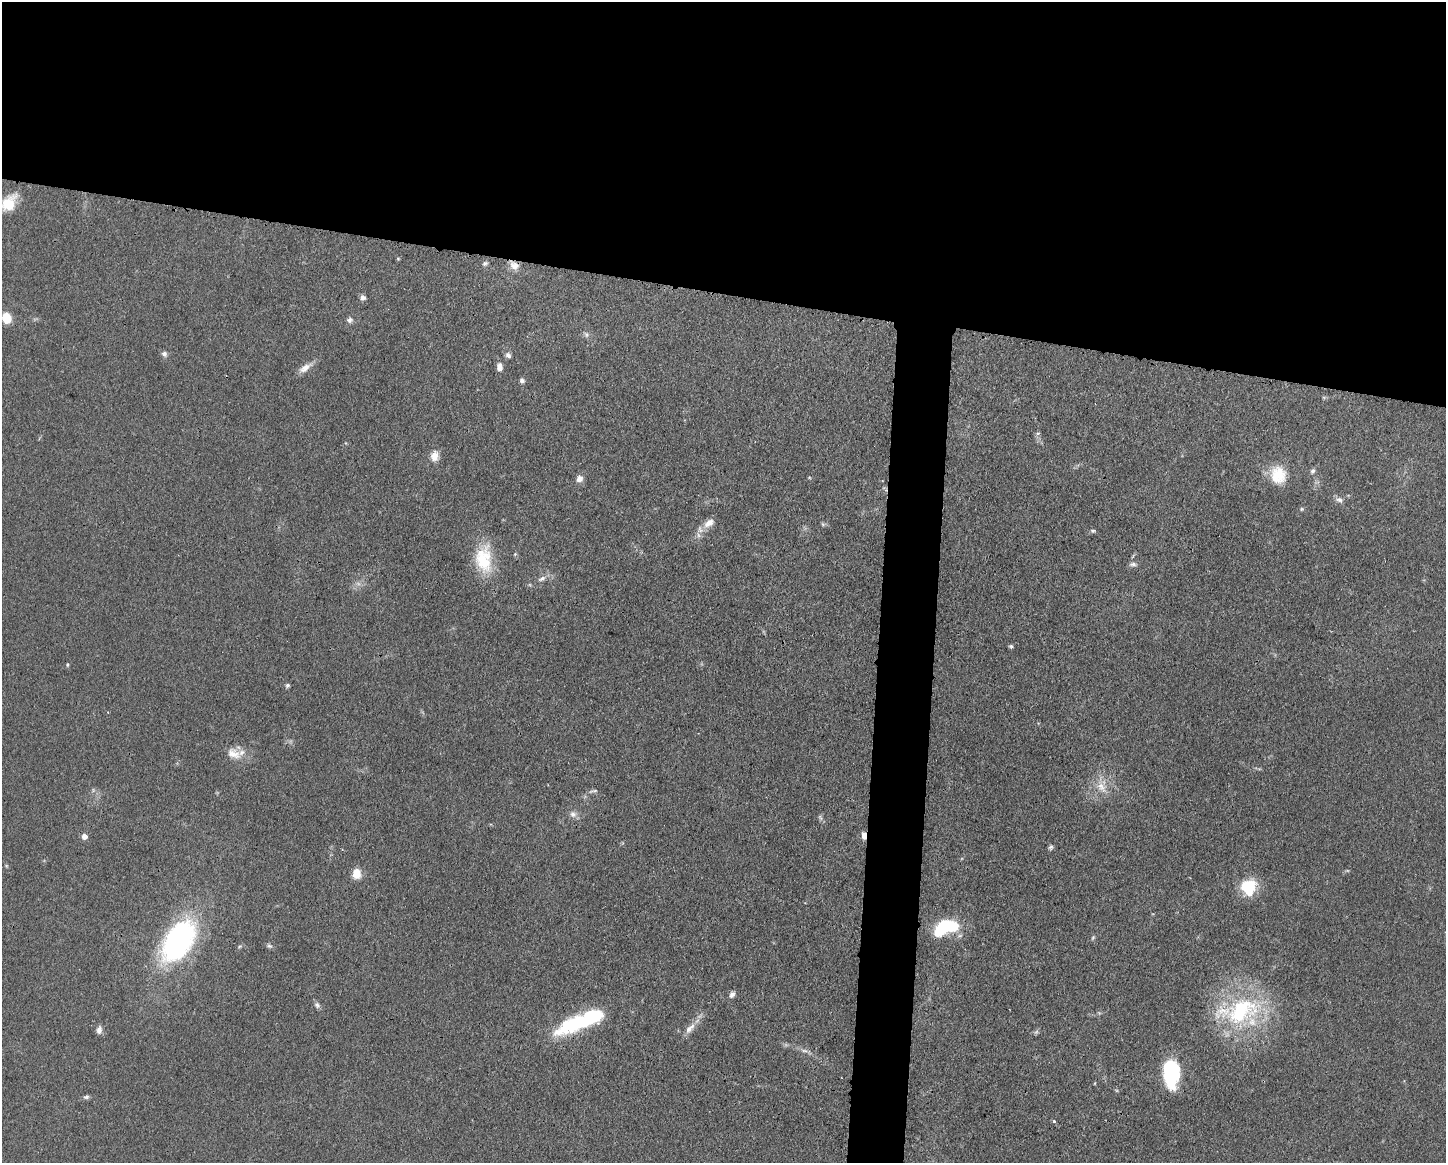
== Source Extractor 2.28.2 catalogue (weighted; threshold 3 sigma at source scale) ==
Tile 2 of 3 x 4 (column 2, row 1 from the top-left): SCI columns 1558-3001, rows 3489-4649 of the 4670 x 4656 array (HDU 1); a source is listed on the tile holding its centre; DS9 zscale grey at full resolution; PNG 1448 x 1165 px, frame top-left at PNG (2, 2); no overlay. Shown black and unused: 28% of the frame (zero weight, under 3 of 4 exposures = <1% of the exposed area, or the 3 px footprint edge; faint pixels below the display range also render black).
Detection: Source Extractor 2.28.2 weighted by HDU 2 'WHT'; one run over the whole footprint, this tile lists its part. Background 0.0604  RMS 0.0042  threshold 0.0189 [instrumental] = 3 sigma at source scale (4.5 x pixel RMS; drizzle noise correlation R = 1.50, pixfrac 1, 0.05/0.05 arcsec/px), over >= 5 px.
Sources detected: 57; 1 too faint to see at this stretch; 2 inside a brighter object's white glare — not listed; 1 inside a brighter listed object's ellipse — not listed separately; the other 53 listed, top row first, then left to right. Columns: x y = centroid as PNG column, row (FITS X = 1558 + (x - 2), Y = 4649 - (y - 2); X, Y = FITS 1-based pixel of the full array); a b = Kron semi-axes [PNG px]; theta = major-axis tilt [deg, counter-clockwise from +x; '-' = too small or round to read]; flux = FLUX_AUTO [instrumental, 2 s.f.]
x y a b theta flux
8 203 27 16 33 12
398 259 5 3 - 0.4
485 263 7 5 25 0.88
514 266 13 10 -37 3.5
363 297 7 6 - 1.5
6 318 11 9 -75 6.4
350 320 9 7 27 1.4
586 335 7 5 -62 1
164 354 8 7 - 1.3
508 355 8 6 -40 1.3
499 367 9 7 90 2.3
305 368 19 9 33 3.6
522 381 7 6 - 1.1
1038 433 6 4 18 0.62
434 456 13 9 84 3.9
1313 471 7 6 - 1.1
1278 475 23 20 -75 11
579 479 8 8 - 2.6
1339 500 10 7 -17 1.6
1302 509 6 4 89 0.49
709 523 17 10 34 3.9
1093 531 6 5 - 0.74
484 559 37 22 -87 18
1133 564 10 6 -1 1.3
542 578 12 6 24 2
1011 646 5 5 - 0.7
67 665 5 3 - 0.48
287 685 6 5 - 0.8
233 754 21 13 -25 6.3
1101 787 18 10 -49 5.4
593 791 13 3 14 0.98
573 814 10 9 - 2.1
820 817 7 4 -56 0.81
864 835 9 5 -89 2.4
84 836 6 6 - 2.4
1051 847 7 6 - 0.88
356 873 11 8 -85 5.8
1248 887 18 15 28 15
942 928 20 11 52 19
1093 937 7 4 58 0.62
178 941 46 26 58 88
240 946 6 4 19 0.6
269 946 8 6 -30 0.97
732 994 8 6 57 1.6
317 1005 9 7 -39 1.3
1241 1011 55 35 26 52
576 1023 50 16 23 37
690 1028 17 8 45 3.6
99 1030 10 6 83 1.8
805 1051 9 4 -1 1.2
1171 1072 26 15 89 34
86 1097 8 5 10 0.95
1054 1121 4 3 - 0.83
Overlapping masked pixels (flux is a lower limit): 2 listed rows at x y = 514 266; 864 835
Isophote crosses this tile's border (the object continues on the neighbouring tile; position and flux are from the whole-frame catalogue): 1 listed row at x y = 8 203